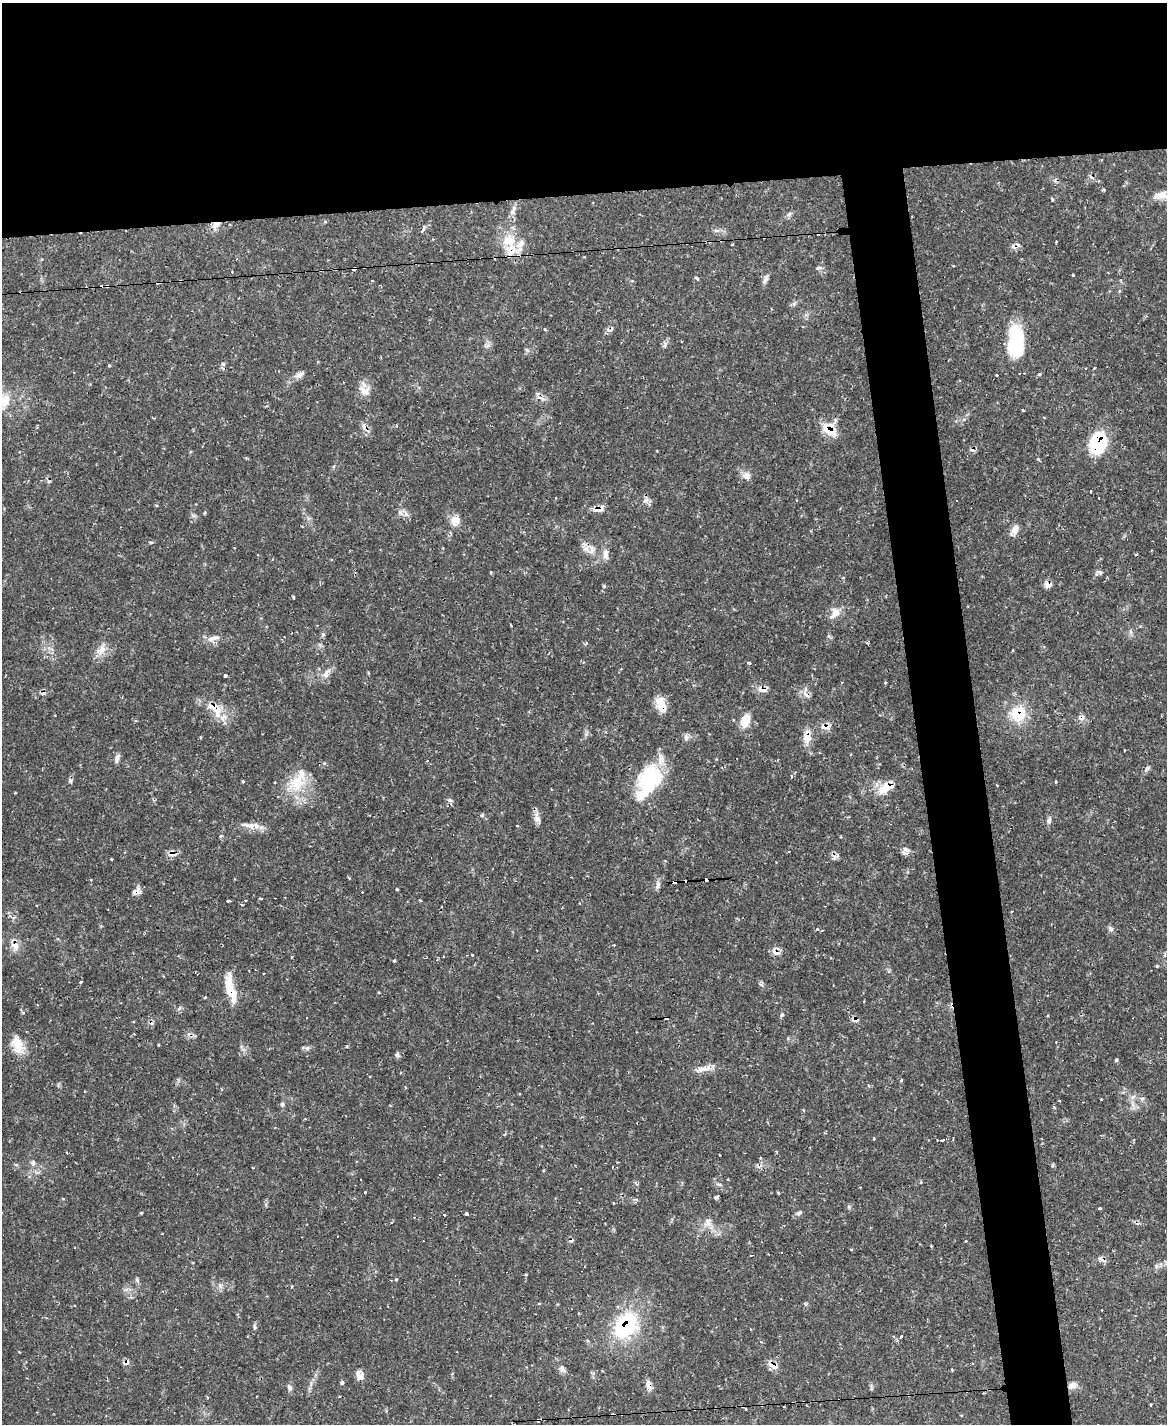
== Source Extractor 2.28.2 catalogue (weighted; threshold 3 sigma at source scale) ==
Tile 2 of 4 x 3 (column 2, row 1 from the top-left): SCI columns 1165-2329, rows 3082-4503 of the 4658 x 4633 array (HDU 1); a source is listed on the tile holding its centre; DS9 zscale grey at full resolution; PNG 1169 x 1426 px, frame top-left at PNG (2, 3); no overlay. Shown black and unused: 18% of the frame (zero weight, under 2 of 3 exposures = <1% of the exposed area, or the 3 px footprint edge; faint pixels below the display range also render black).
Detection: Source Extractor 2.28.2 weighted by HDU 2 'WHT'; one run over the whole footprint, this tile lists its part. Background 0.119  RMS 0.0032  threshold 0.0145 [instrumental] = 3 sigma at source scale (4.5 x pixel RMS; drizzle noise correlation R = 1.50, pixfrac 1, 0.05/0.05 arcsec/px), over >= 5 px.
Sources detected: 211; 31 cosmic-ray / hot-pixel residue — not listed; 3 inside a brighter listed object's ellipse — not listed separately; the other 177 listed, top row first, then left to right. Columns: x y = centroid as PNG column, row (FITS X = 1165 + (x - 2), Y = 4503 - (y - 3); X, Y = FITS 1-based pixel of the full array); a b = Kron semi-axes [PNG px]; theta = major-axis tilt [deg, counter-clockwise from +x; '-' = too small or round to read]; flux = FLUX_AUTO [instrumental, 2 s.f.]
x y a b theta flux
1104 190 4 3 - 0.47
1052 199 4 3 - 0.4
513 209 15 6 61 1.8
789 214 7 5 44 0.78
325 222 4 3 - 0.45
216 225 12 8 53 3.1
717 231 8 4 -19 0.73
509 240 20 16 2 7.4
1056 241 3 2 - 0.45
819 268 8 5 12 0.73
353 269 4 3 - 1.5
1073 275 3 3 - 0.49
697 278 5 3 - 0.55
766 279 15 5 65 1.2
372 280 3 2 - 0.27
107 286 4 3 - 1.6
545 329 4 3 - 0.45
681 341 3 2 - 0.37
1016 342 34 18 -89 19
665 344 10 5 65 0.94
223 364 6 5 - 0.59
109 365 3 3 - 0.55
1085 368 3 2 - 0.4
299 376 12 7 5 1.5
364 390 19 13 -67 3.4
540 398 13 3 -22 1
3 401 24 17 38 9.4
1023 410 3 2 - 0.32
365 428 15 6 -55 1.6
829 430 19 12 -37 6.7
1098 443 21 15 75 22
747 476 11 9 -1 2.1
1090 491 3 2 - 0.45
646 500 10 4 60 0.94
156 505 4 3 - 0.29
598 509 15 7 14 2.3
204 513 5 3 - 0.46
400 513 8 5 -37 1.2
455 520 14 12 68 3.1
302 526 3 3 - 0.34
1015 529 13 8 55 2.4
151 542 6 5 - 0.58
592 549 14 9 78 2.2
606 554 17 8 -88 2.2
1100 572 5 4 - 1.1
1048 585 10 8 -30 1.7
604 586 5 4 - 0.38
293 597 4 3 - 0.32
835 613 18 11 56 3.3
511 625 4 2 - 0.26
323 634 6 5 - 0.54
214 638 14 6 9 2
101 649 20 10 56 3.4
749 663 3 3 - 0.43
326 673 16 8 60 2.3
225 675 4 3 - 0.66
885 682 3 2 - 0.44
763 689 14 8 -4 2.4
806 694 13 5 -43 1.6
661 705 20 11 -71 4.6
215 709 29 13 -48 7.1
1018 714 21 20 - 9.6
1081 717 10 8 0 1.4
745 721 17 10 72 4.6
825 727 14 8 -4 2.4
807 736 20 10 89 4.1
1124 750 3 2 - 0.23
117 758 13 5 75 1.1
1147 769 10 5 58 0.85
70 781 7 5 -43 0.69
243 781 4 3 - 0.37
648 781 44 23 61 25
1056 781 3 3 - 0.52
297 782 33 19 48 11
997 785 3 2 - 0.23
886 787 21 11 33 5.8
15 793 3 3 - 0.33
449 800 8 5 -25 0.72
482 815 5 5 - 0.55
537 818 16 8 -75 2
1049 820 10 6 79 1
251 825 24 8 -7 3.4
517 825 3 3 - 0.33
221 836 5 4 - 0.45
841 837 4 3 - 0.27
906 849 13 8 -16 1.8
172 854 11 10 - 1.8
835 857 13 5 32 1.1
111 859 3 2 - 0.26
674 882 4 3 - 1.9
658 885 13 6 79 1.3
397 889 3 2 - 0.42
136 891 12 8 38 1.8
261 899 3 3 - 0.66
420 900 4 2 - 0.27
228 901 4 3 - 0.81
242 904 4 3 - 0.52
817 929 4 4 - 0.54
1111 929 8 6 -46 0.92
614 945 4 2 - 0.27
15 946 13 9 -40 2.8
537 950 3 2 - 0.26
776 952 13 7 -39 1.9
472 955 4 3 - 0.48
292 957 4 2 - 0.25
394 960 4 3 - 0.51
1157 966 4 3 - 0.32
163 976 3 2 - 0.28
81 982 3 3 - 0.75
230 989 34 10 -76 8
23 1012 5 3 - 0.35
782 1015 5 4 - 0.5
855 1020 8 6 -2 1.5
17 1045 22 13 -67 5.7
346 1046 4 3 - 0.43
307 1048 6 5 - 0.73
397 1055 7 5 69 0.67
1116 1060 4 4 - 0.49
706 1068 18 7 12 2.8
901 1080 5 3 - 0.3
869 1086 4 3 - 0.3
1133 1097 8 6 51 1.4
1101 1099 3 3 - 0.47
1142 1099 6 5 - 0.71
282 1104 6 5 - 0.76
803 1110 4 3 - 0.26
874 1139 3 3 - 0.28
942 1140 4 2 - 2.3
66 1152 4 3 - 0.36
720 1155 2 2 - 0.33
617 1162 3 2 - 0.49
33 1163 8 6 88 0.96
920 1182 4 4 - 0.54
719 1184 9 4 -6 0.68
365 1192 3 3 - 0.73
778 1192 3 3 - 0.56
716 1197 5 4 - 0.84
613 1203 3 3 - 0.5
849 1207 6 4 -72 0.44
1100 1209 3 3 - 2
141 1213 3 3 - 0.34
799 1213 10 5 28 0.79
466 1214 3 3 - 4.8
444 1215 3 3 - 1.1
708 1223 14 11 79 2.9
945 1224 4 3 - 0.31
162 1234 3 2 - 0.26
571 1240 7 5 40 0.85
966 1241 3 2 - 0.49
931 1246 3 3 - 0.26
851 1249 3 3 - 0.35
751 1255 3 2 - 0.42
1102 1260 14 4 -26 1.2
396 1279 3 3 - 1.1
220 1286 7 6 - 0.88
292 1287 3 3 - 0.49
131 1297 5 4 - 0.53
625 1326 33 23 55 27
255 1327 6 4 -89 0.55
901 1336 5 3 - 0.4
19 1352 3 2 - 0.31
126 1362 9 6 35 1.2
773 1365 14 7 -20 2.6
562 1369 10 7 -57 1.3
952 1370 3 3 - 0.35
360 1375 11 9 -63 2.2
342 1383 6 4 -80 0.51
1072 1385 13 8 26 1.9
648 1386 14 7 -75 1.8
289 1387 9 6 -69 1
807 1405 3 2 - 0.29
1151 1405 3 2 - 0.32
784 1407 2 2 - 0.34
746 1409 3 2 - 0.33
622 1414 3 2 - 0.34
961 1415 4 2 - 0.27
538 1420 3 3 - 0.56
Overlapping masked pixels (flux is a lower limit): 33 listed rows (the first 20) at x y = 216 225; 353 269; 107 286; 365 428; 829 430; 1098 443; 598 509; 1048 585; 763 689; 806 694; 661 705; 215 709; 1018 714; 1081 717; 825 727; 807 736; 886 787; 172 854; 674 882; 136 891
Isophote crosses this tile's border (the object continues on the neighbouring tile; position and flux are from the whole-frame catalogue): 1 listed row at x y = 3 401
Unlisted compact peaks at least as high as the median listed source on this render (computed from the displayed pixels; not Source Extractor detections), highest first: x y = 1156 1266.